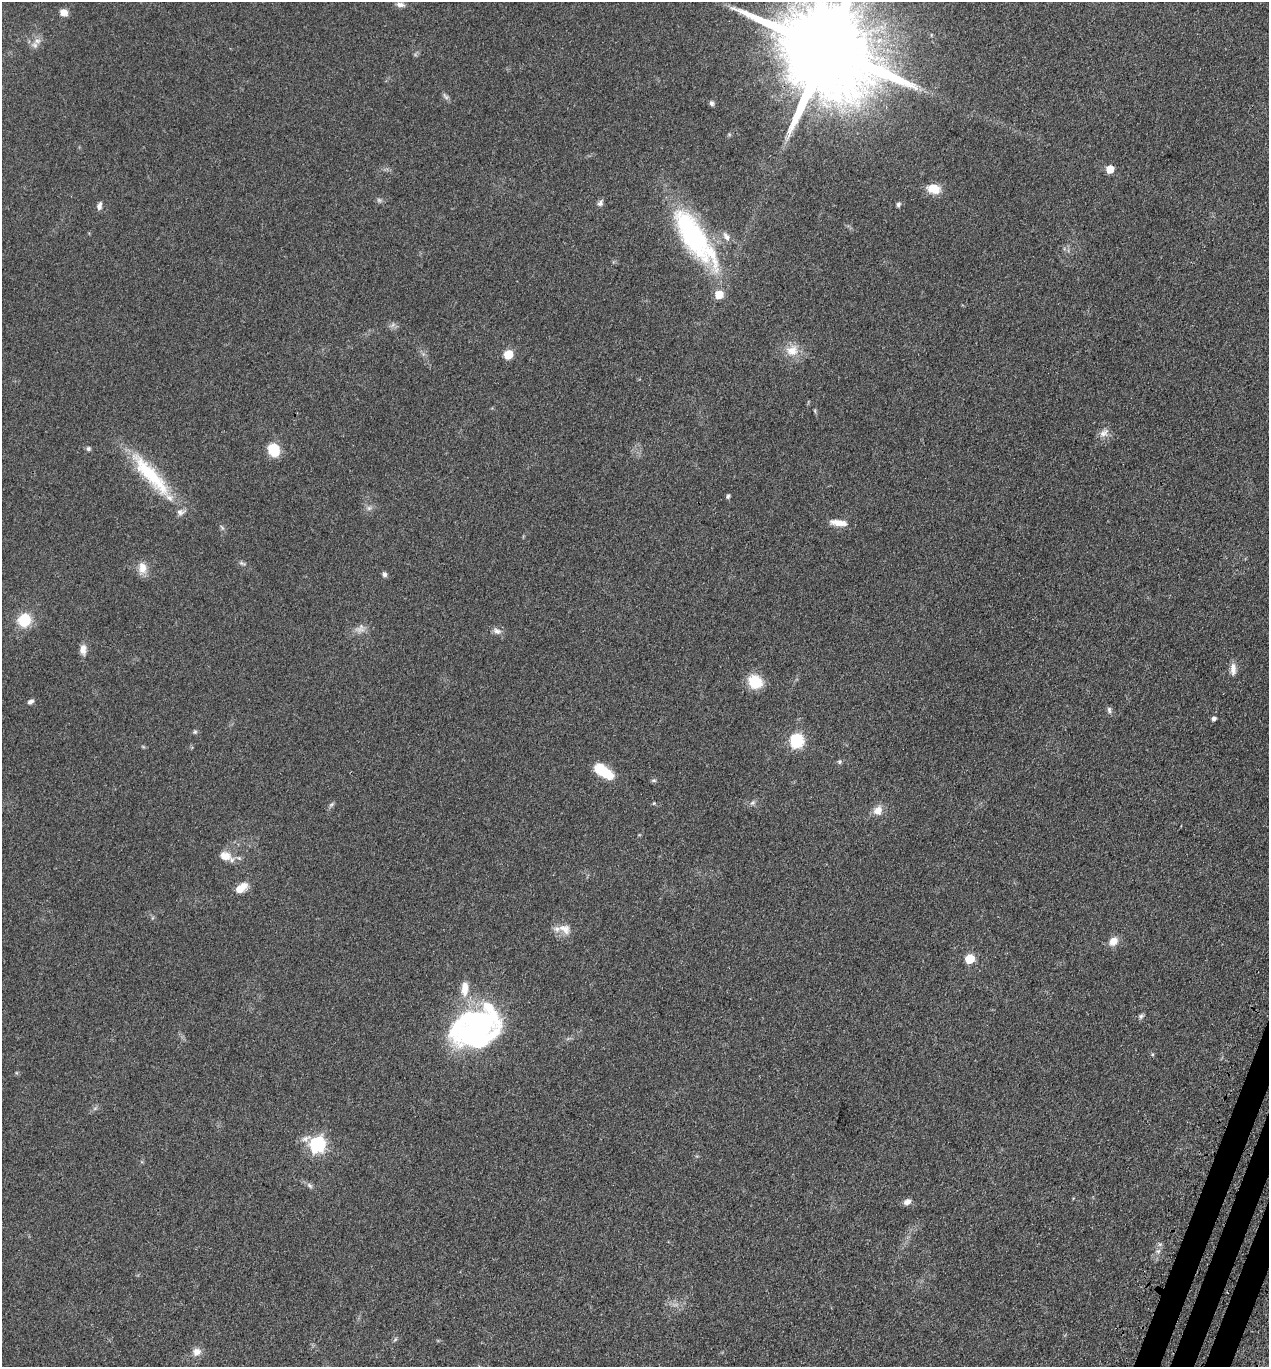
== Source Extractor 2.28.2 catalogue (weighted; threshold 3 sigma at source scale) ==
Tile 6 of 4 x 4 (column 2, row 2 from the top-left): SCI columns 1659-2925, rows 2868-4232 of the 5716 x 5734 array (HDU 1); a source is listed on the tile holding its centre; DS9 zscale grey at full resolution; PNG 1271 x 1369 px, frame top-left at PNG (2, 2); no overlay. Shown black and unused: <1% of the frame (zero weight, under 3 of 4 exposures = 9% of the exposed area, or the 3 px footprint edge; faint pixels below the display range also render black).
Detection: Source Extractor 2.28.2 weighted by HDU 2 'WHT'; one run over the whole footprint, this tile lists its part. Background 0.129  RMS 0.0074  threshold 0.0334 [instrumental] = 3 sigma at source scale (4.5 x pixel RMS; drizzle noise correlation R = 1.50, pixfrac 1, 0.05/0.05 arcsec/px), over >= 5 px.
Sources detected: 66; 1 too faint to see at this stretch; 1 inside a brighter object's white glare — not listed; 5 inside a brighter listed object's ellipse — not listed separately; the other 59 listed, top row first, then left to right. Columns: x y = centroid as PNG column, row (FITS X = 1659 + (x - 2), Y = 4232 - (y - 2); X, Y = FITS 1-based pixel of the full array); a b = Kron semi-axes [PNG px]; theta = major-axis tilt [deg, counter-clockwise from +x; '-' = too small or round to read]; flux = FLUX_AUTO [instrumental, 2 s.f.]
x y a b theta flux
400 5 12 7 -7 3.2
64 12 8 7 - 5.5
37 41 9 6 12 3.2
827 49 31 21 -29 20000
445 96 12 4 -50 1.9
712 103 7 6 - 1.7
1110 169 5 5 - 14
934 189 16 11 -14 10
600 203 8 7 - 2.3
898 204 6 4 70 1.8
99 206 10 6 76 2.6
726 236 13 6 -60 3.5
694 237 77 24 -56 120
792 350 17 14 26 11
508 354 6 6 - 19
815 411 6 4 -72 0.86
1104 433 15 9 33 4.8
88 449 6 5 - 1.7
274 450 15 13 -62 15
150 475 74 17 -49 49
728 496 6 4 67 1.4
369 508 7 6 - 2.1
838 523 22 7 -8 7.2
242 563 10 5 -13 1.6
142 568 16 10 -88 7.6
384 574 6 6 - 2
24 620 11 10 - 26
361 626 10 6 -79 3
497 631 11 8 -19 3.5
83 649 14 8 89 5.1
1233 669 16 7 -89 4.8
755 682 16 14 -35 18
30 702 7 5 23 2.2
1109 710 10 5 -79 1.8
1214 719 4 4 - 2.4
195 732 6 5 - 1.1
796 741 7 6 - 120
839 762 6 5 - 1.3
603 771 23 10 -34 22
654 780 8 4 -8 1.1
654 803 5 4 - 0.72
752 803 8 4 30 1.7
331 804 8 5 44 1.5
878 810 12 10 45 6.6
225 856 14 11 -9 8.8
241 888 16 9 37 9
565 929 20 12 -26 8.3
1113 941 11 9 49 6.7
969 959 6 5 - 30
465 988 19 9 88 9.5
1141 1016 7 6 - 1.7
478 1030 57 38 39 150
95 1108 7 4 19 1.3
306 1138 16 7 24 4.5
317 1144 7 7 - 170
310 1186 10 4 -45 2
907 1202 9 7 28 3.7
1158 1251 6 4 17 1.4
197 1352 11 10 - 5
Overlapping masked pixels (flux is a lower limit): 1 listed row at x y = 827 49
Isophote crosses this tile's border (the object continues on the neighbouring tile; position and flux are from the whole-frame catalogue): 1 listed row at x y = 827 49